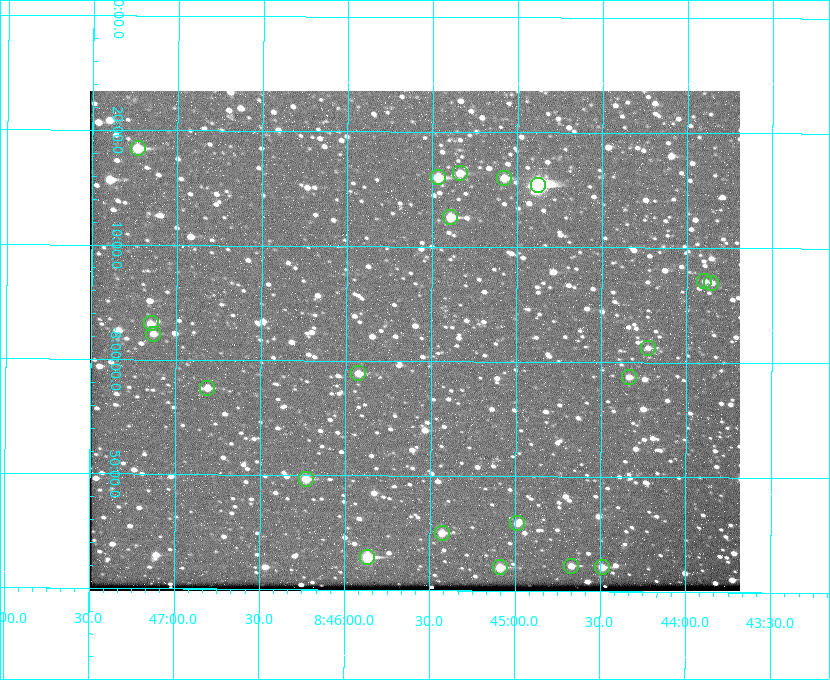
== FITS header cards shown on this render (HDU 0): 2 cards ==
NAXIS1  =                  650 / Width of table row in bytes
NAXIS2  =                  500 / Number of rows in table

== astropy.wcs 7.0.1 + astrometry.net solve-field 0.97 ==
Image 650 x 500 px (HDU 0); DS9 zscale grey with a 90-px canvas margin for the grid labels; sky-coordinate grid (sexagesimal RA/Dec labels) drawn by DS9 from the SOLVED WCS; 21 Tycho-2 reference stars matched to detected sources circled (green)
Header WCS: none
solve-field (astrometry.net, Tycho-2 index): SOLVED blind (the file carries no WCS)
Solved WCS: RA---TAN-SIP/DEC--TAN-SIP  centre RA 08:45:36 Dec -08:02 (131.40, -8.03 deg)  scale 5.24 arcsec/px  FOV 56.7' x 43.6'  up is +180 deg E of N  parity flipped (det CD > 0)
(file carries no celestial WCS; the grid is the blind solution)
Tycho-2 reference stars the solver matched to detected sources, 21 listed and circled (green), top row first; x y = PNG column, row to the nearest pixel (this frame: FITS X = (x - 91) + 1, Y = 500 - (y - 91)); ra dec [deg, ICRS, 3 dp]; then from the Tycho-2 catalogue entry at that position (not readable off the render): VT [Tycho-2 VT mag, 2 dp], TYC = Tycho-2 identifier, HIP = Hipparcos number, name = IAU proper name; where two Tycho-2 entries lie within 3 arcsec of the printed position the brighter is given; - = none
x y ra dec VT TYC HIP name
139 148 131.808 -8.307 9.64 5442-1713-1 - -
461 173 131.335 -8.274 10.98 5442-594-1 - -
439 177 131.367 -8.267 10.01 5442-454-1 - -
505 178 131.270 -8.267 10.78 5442-693-1 - -
539 185 131.219 -8.257 7.68 5442-1112-1 42924 -
451 217 131.348 -8.210 9.85 5442-617-1 - -
705 281 130.974 -8.119 12.03 5442-588-1 - -
712 283 130.964 -8.116 12.42 5442-381-1 - -
152 323 131.787 -8.052 11.26 5442-527-1 - -
154 334 131.783 -8.038 11.46 5442-45-1 - -
649 348 131.057 -8.021 12.20 5442-277-1 - -
359 373 131.481 -7.982 10.84 5442-1444-1 - -
630 377 131.085 -7.979 12.05 5442-273-1 - -
208 388 131.703 -7.959 11.45 5442-1027-1 - -
307 479 131.557 -7.828 10.76 5442-1179-1 - -
518 523 131.247 -7.766 11.19 5442-426-1 - -
443 533 131.357 -7.750 10.86 5442-458-1 - -
368 557 131.466 -7.715 9.32 5442-1286-1 43006 -
572 566 131.168 -7.704 11.38 5442-657-1 - -
501 567 131.272 -7.701 10.67 5442-1279-1 - -
603 567 131.122 -7.702 11.05 5442-69-1 - -